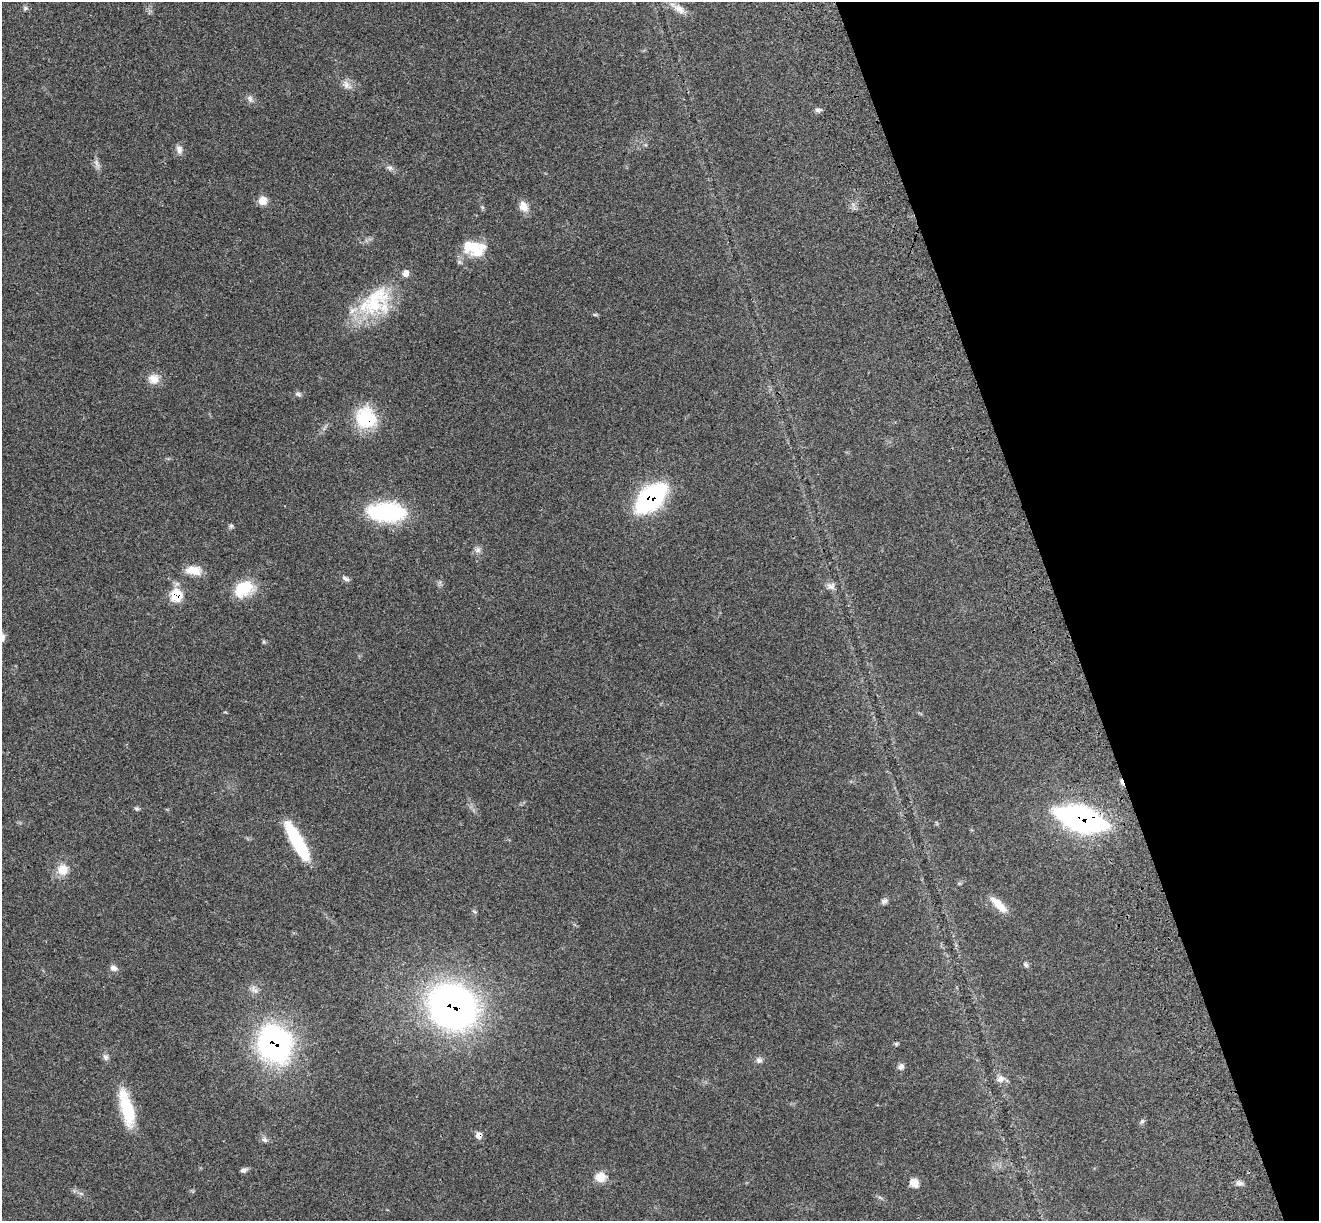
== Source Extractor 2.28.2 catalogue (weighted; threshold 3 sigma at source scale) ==
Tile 12 of 4 x 4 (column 4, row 3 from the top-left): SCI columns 4071-5387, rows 1409-2627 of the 5508 x 5378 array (HDU 1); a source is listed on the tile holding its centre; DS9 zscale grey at full resolution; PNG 1321 x 1223 px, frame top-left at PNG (2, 2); no overlay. Shown black and unused: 20% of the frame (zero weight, under 3 of 4 exposures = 6% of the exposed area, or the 3 px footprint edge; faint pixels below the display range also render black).
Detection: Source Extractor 2.28.2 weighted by HDU 2 'WHT'; one run over the whole footprint, this tile lists its part. Background 0.181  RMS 0.0079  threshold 0.0357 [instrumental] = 3 sigma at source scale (4.5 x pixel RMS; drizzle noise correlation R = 1.50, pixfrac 1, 0.05/0.05 arcsec/px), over >= 5 px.
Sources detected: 53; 1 inside a brighter object's white glare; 1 cosmic-ray / hot-pixel residue — not listed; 1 inside a brighter listed object's ellipse — not listed separately; the other 50 listed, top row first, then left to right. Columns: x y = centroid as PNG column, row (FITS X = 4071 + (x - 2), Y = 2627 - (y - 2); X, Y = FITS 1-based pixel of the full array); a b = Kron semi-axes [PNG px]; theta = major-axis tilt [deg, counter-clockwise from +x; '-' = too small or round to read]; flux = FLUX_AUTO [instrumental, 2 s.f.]
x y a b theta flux
25 8 7 6 - 1.6
679 9 20 9 -33 6.9
346 85 14 9 -47 5
250 99 11 6 -67 2.8
818 110 9 5 -1 2.1
179 149 12 8 -80 3.9
96 163 11 5 -72 3
390 168 8 6 -6 2.2
263 201 7 7 - 13
523 206 14 11 -66 6.7
473 247 26 17 -10 25
374 301 53 28 41 54
595 315 6 4 -18 0.97
154 379 14 12 -23 8
298 394 9 6 -30 1.9
366 418 20 19 - 46
651 498 27 14 44 150
386 512 32 16 -1 92
231 526 6 6 - 1.4
478 550 9 6 15 2.7
193 570 19 10 -5 11
346 579 11 5 -29 2.2
831 586 12 7 -26 3.8
244 588 23 15 32 27
176 595 9 8 - 31
2 637 9 8 - 4
137 809 6 5 - 1.3
1081 819 33 14 -17 300
297 842 41 10 -61 58
63 869 13 12 - 11
884 901 8 7 - 2.3
999 905 26 9 -44 11
1026 965 8 6 -46 1.7
114 968 9 8 - 3.3
254 990 13 7 -39 3.7
452 1007 37 32 -34 380
275 1043 30 25 -66 200
896 1044 5 5 - 1.1
106 1057 8 7 - 2.4
759 1060 9 8 - 2.6
901 1066 9 7 64 2.7
1000 1079 10 9 - 4.2
127 1109 41 13 -76 37
1142 1121 6 6 - 1.4
478 1135 8 7 - 4.3
265 1140 9 6 -43 2.4
243 1170 9 6 11 2.3
601 1177 12 11 - 9.5
914 1183 11 9 -58 7
1239 1183 10 6 1 2.7
Overlapping masked pixels (flux is a lower limit): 7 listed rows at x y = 366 418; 651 498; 176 595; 1081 819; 452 1007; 275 1043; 478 1135
Isophote crosses this tile's border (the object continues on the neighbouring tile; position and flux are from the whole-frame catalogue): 1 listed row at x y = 2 637